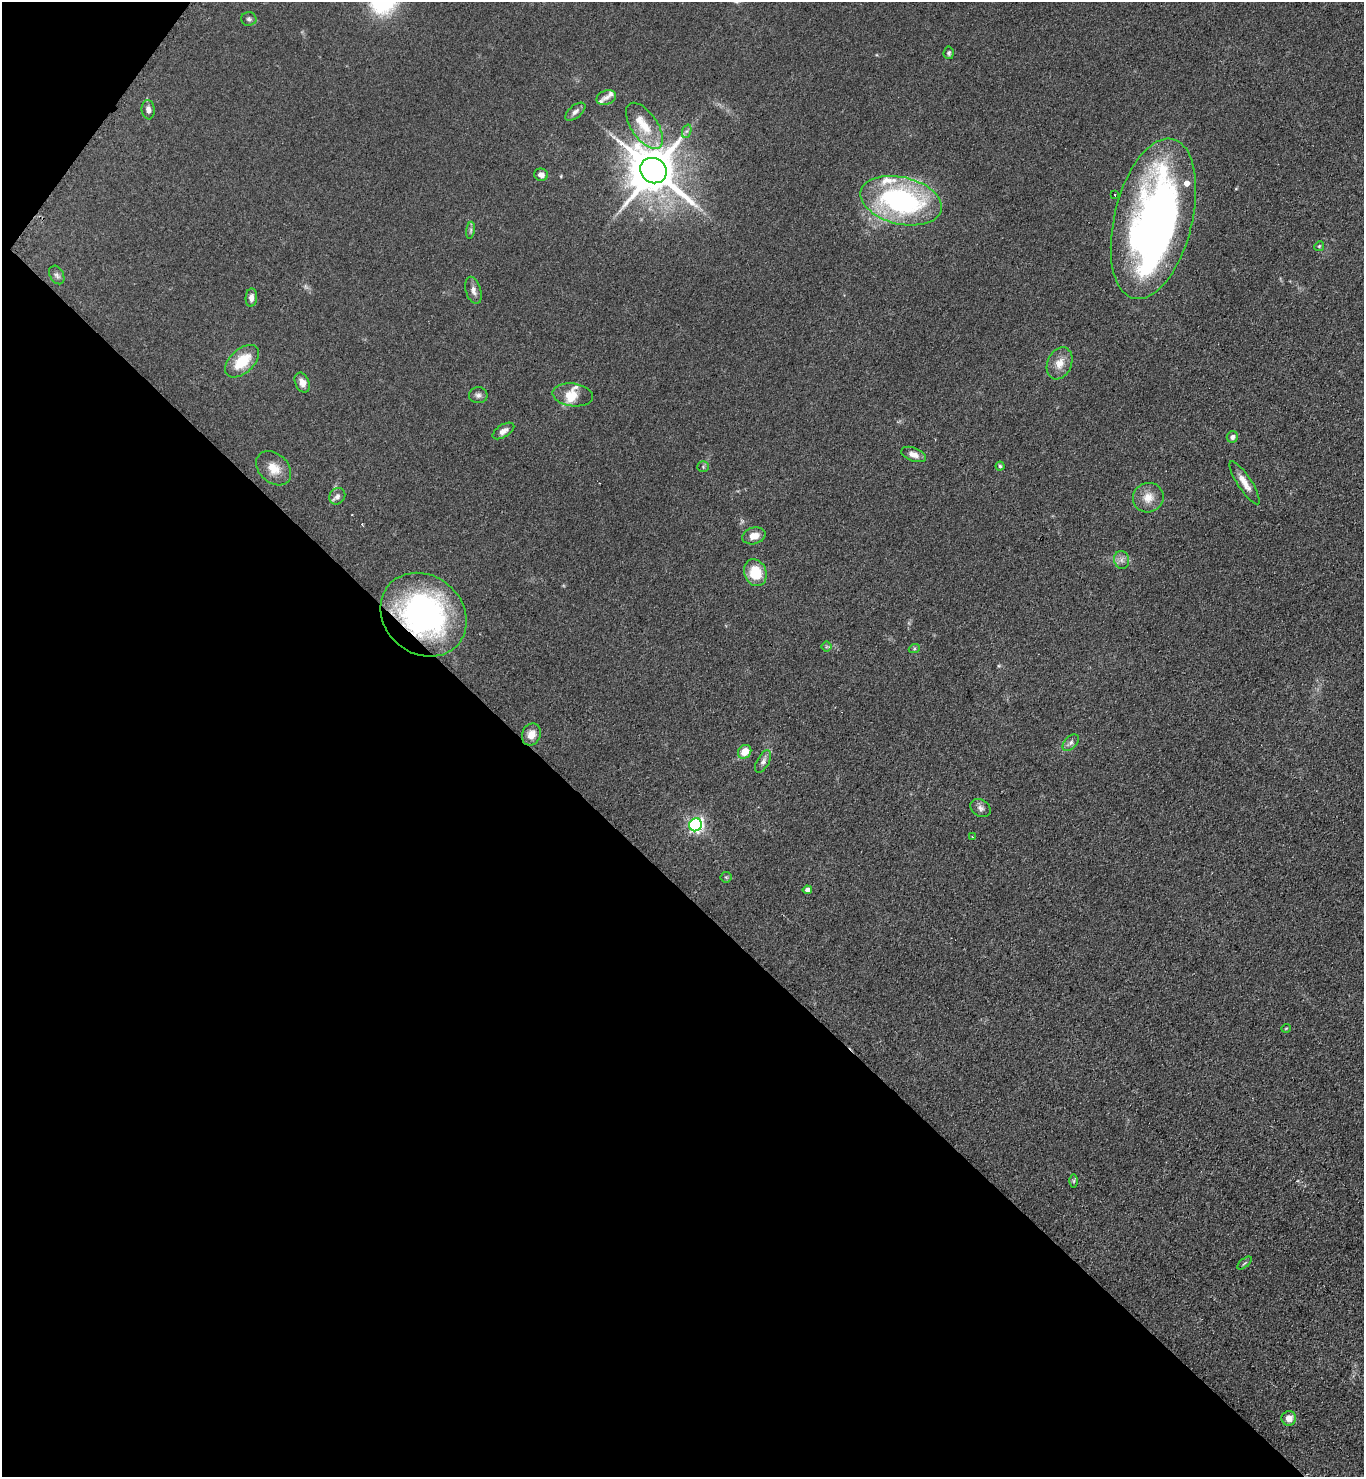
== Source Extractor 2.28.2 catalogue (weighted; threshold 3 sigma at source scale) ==
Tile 9 of 4 x 4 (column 1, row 3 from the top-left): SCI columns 372-1733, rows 1543-3017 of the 6052 x 6034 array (HDU 1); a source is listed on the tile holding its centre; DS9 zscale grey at full resolution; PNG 1366 x 1479 px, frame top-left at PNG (2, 2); each listed source drawn as its Kron ellipse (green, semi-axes under 4 px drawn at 4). Shown black and unused: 41% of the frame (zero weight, under 3 of 4 exposures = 7% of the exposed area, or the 3 px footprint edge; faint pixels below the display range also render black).
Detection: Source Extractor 2.28.2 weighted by HDU 2 'WHT'; one run over the whole footprint, this tile lists its part. Background 0.0831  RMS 0.0073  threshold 0.033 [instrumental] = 3 sigma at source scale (4.5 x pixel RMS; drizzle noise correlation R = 1.50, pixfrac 1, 0.05/0.05 arcsec/px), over >= 5 px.
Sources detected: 60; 2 inside a brighter object's white glare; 1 cosmic-ray / hot-pixel residue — neither listed nor drawn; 7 inside a brighter listed object's ellipse — not listed separately; the other 50 listed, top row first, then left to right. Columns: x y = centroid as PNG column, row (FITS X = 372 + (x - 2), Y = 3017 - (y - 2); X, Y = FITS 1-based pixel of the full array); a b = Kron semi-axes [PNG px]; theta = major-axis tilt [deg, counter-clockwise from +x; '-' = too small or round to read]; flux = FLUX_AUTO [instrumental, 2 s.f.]
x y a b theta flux
249 19 7 6 - 1.8
949 53 6 5 - 1.4
606 98 10 7 23 2.6
148 110 9 6 -85 3.4
575 112 12 6 40 2.7
644 126 26 13 -56 18
687 131 7 4 70 1.6
653 171 13 12 - 3600
541 175 7 6 - 4.5
1115 195 3 3 - 1
901 201 41 23 -13 140
1153 219 82 39 76 380
470 230 8 4 81 1.5
1319 246 5 4 - 0.89
57 275 10 6 -61 2.4
473 290 14 7 -74 3.6
251 298 9 5 85 3.5
242 361 20 11 42 23
1060 363 17 12 67 8.4
302 383 10 7 -66 5.1
478 395 9 8 - 2.8
573 395 20 11 -7 11
503 431 12 6 32 4.1
1232 437 6 5 - 2.3
914 454 13 6 -20 5.3
1000 466 4 4 - 1.1
703 467 5 5 - 1.1
274 468 20 14 -43 11
1245 483 25 7 -57 7.7
337 496 9 7 50 3
1148 498 15 14 - 9.4
754 536 12 8 16 7.5
1122 560 9 7 -79 3.2
755 573 14 11 -69 21
424 615 46 39 -40 170
826 647 5 5 - 1.1
914 649 6 3 19 0.91
531 734 11 9 68 7.2
1071 743 10 6 46 2.8
745 752 7 6 - 11
763 761 12 6 61 3.1
980 808 11 8 -33 3
696 825 6 6 - 180
973 837 3 2 - 0.72
726 877 5 5 - 1
807 890 5 4 - 3
1286 1028 5 3 - 0.56
1074 1181 6 4 89 1.2
1244 1263 9 2 40 0.94
1289 1418 7 7 - 5.7
Overlapping masked pixels (flux is a lower limit): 1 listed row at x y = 424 615